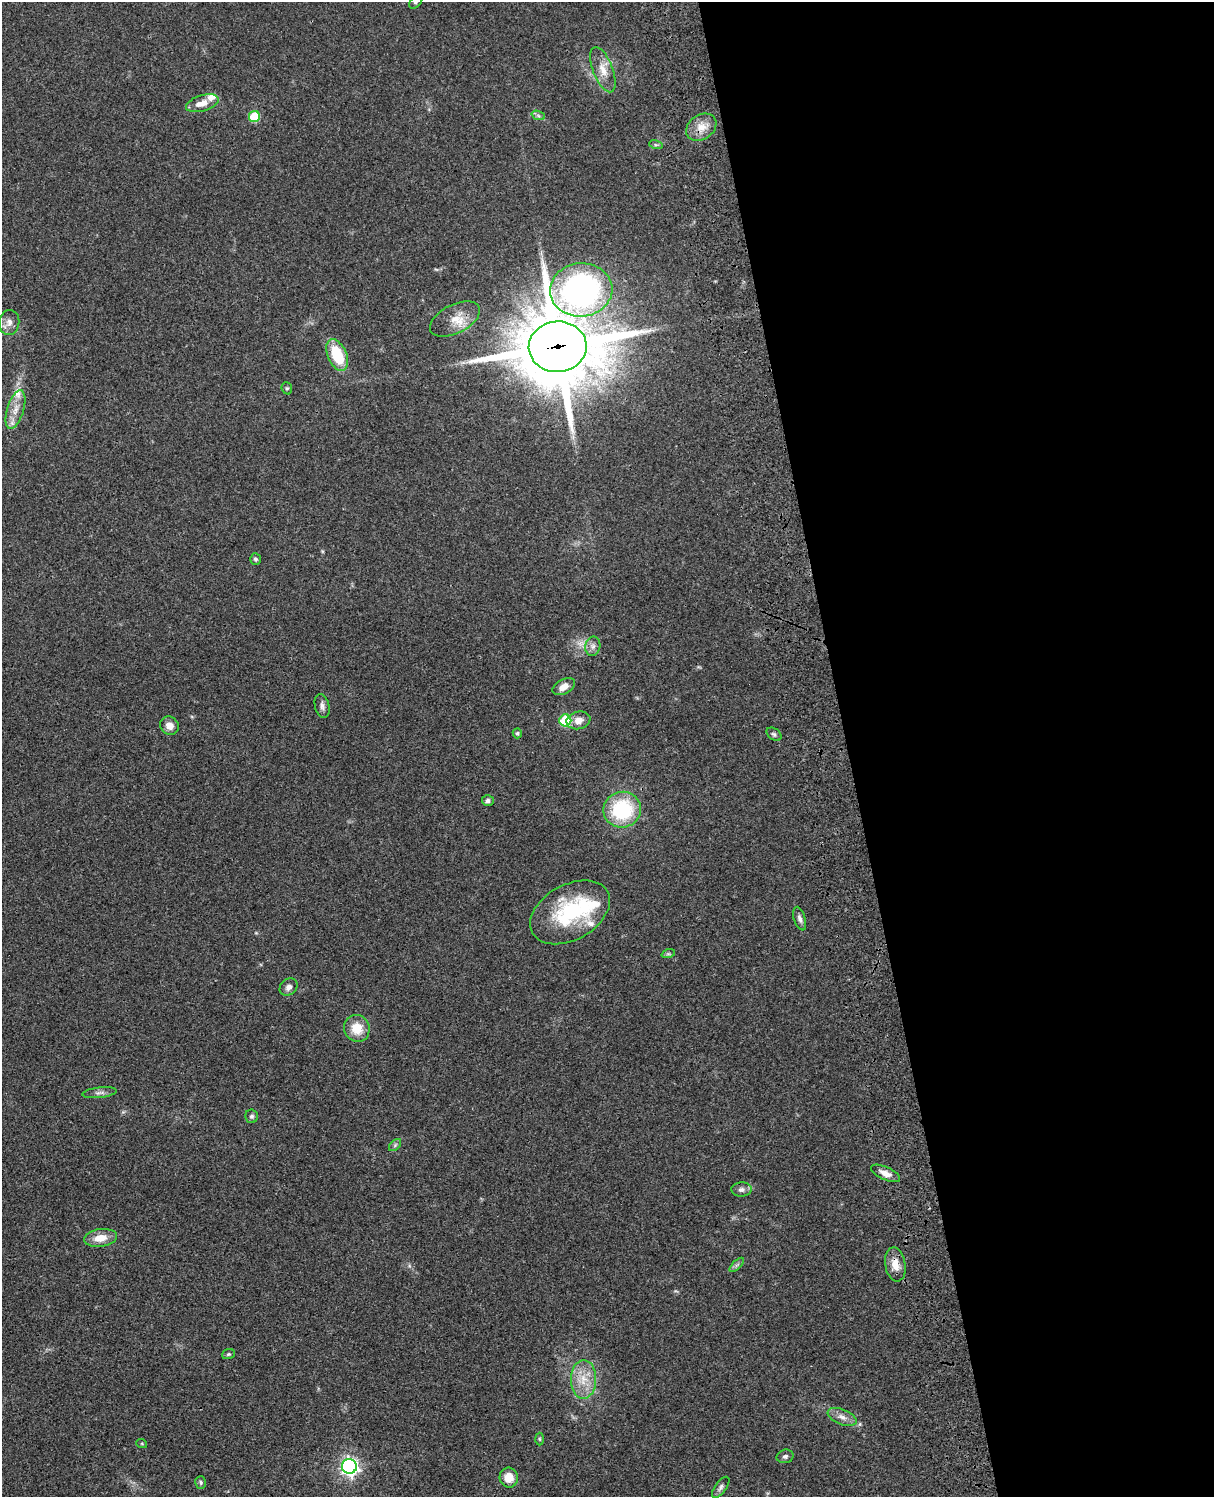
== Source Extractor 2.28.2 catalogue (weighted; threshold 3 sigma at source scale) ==
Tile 8 of 4 x 3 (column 4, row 2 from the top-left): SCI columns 3756-4967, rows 1773-3267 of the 5086 x 4928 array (HDU 1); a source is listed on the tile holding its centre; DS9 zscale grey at full resolution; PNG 1216 x 1499 px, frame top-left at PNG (2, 2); each listed source drawn as its Kron ellipse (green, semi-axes under 4 px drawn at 4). Shown black and unused: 30% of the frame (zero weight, under 3 of 4 exposures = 6% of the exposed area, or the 3 px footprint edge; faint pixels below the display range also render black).
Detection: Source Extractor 2.28.2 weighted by HDU 2 'WHT'; one run over the whole footprint, this tile lists its part. Background 0.075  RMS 0.0057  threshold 0.0257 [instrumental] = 3 sigma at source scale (4.5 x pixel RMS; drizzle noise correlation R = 1.50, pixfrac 1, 0.05/0.05 arcsec/px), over >= 5 px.
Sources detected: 53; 1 too faint to see at this stretch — neither listed nor drawn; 4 inside a brighter listed object's ellipse — not listed separately; the other 48 listed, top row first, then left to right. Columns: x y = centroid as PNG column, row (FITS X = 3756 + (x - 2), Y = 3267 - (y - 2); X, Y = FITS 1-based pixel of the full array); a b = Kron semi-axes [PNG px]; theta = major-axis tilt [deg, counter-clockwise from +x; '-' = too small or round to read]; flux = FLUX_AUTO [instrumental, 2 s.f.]
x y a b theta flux
416 2 8 5 45 1.1
603 70 24 10 -69 7.7
202 103 17 8 17 5.9
538 115 7 4 -20 1.2
254 116 5 5 - 25
701 127 16 12 33 7.4
656 145 7 4 -18 0.95
581 290 31 26 5 170
455 319 27 14 27 11
9 322 12 10 82 4.2
558 347 29 25 4 6400
337 355 17 9 -67 23
287 388 6 5 - 0.87
15 409 20 8 73 6.9
255 559 5 5 - 1.1
593 646 10 7 79 2.5
564 687 12 7 29 5
322 706 12 7 -76 2.4
565 720 6 6 - 37
578 720 12 8 11 5.3
169 726 10 8 -48 4.4
517 733 5 4 - 0.9
774 734 8 5 -36 1.3
488 801 6 5 - 1.6
622 810 19 18 - 42
570 912 43 27 29 52
800 919 12 5 -73 2.1
668 954 7 4 18 0.97
289 987 10 8 42 2.7
357 1028 14 12 -63 11
99 1093 17 5 6 2.3
252 1116 7 6 - 1.4
395 1145 7 4 46 1.1
885 1173 16 6 -24 4.7
741 1189 10 7 2 2.4
100 1238 16 9 9 7.9
895 1264 17 10 -81 6.6
737 1265 9 3 45 1.2
228 1354 6 5 - 0.89
583 1379 19 12 89 11
842 1417 15 7 -21 4.1
540 1439 6 4 -88 0.79
142 1444 5 3 - 0.52
785 1456 8 6 13 1.6
349 1466 7 7 - 240
509 1478 10 9 - 7.6
201 1482 6 5 - 1.1
721 1487 12 5 54 1.9
Overlapping masked pixels (flux is a lower limit): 3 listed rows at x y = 701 127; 558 347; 895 1264
Isophote crosses this tile's border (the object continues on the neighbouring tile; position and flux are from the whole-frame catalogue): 1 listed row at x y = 416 2